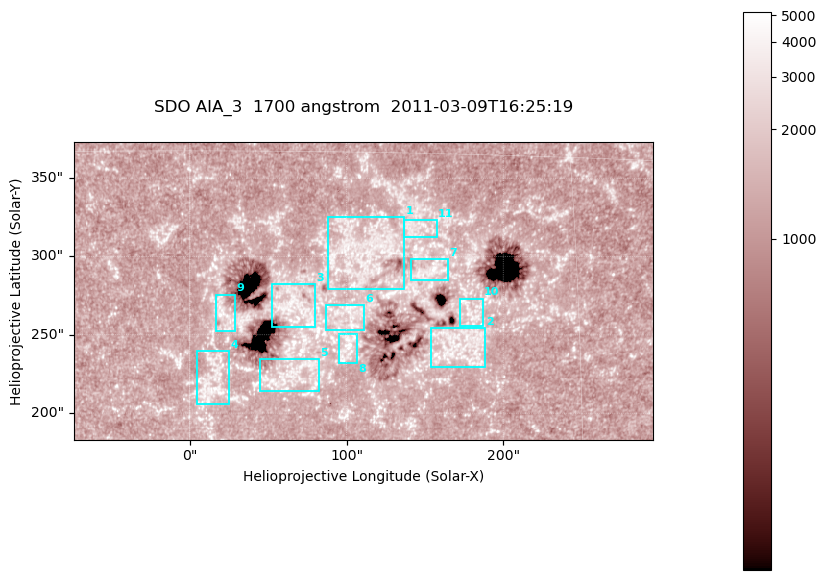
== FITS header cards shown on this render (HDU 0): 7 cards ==
TELESCOP= 'SDO     '           /
INSTRUME= 'AIA_3   '           /
WAVELNTH=                 1700 /
WAVEUNIT= 'angstrom'           /
DATE-OBS= '2011-03-09T16:25:19.712' /
CTYPE1  = 'HPLN-TAN'           /
CTYPE2  = 'HPLT-TAN'           /

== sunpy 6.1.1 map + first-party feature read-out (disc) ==
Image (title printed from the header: SDO AIA_3  1700 angstrom  2011-03-09T16:25:19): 603 x 310 px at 0.613 arcsec/px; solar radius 967 arcsec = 1577 px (partial field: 2.4% of the solar disc is inside the frame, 100% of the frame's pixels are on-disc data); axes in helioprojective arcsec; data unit not stated in the header (colour bar unlabelled)
Pointing: header CRPIX1/2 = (2053.97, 2042.58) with CRVAL1/2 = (0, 0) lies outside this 603 x 310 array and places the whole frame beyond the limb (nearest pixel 1.43 R_sun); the SolarSoft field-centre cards XCEN/YCEN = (110.6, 278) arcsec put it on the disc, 1860 arcsec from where CRPIX/CRVAL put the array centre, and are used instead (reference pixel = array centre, CRVAL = XCEN/YCEN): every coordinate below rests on XCEN/YCEN
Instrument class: DISC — disc imager (sunpy class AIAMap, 1700 A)
Bright regions (active regions / flare kernels): reference = the on-disc median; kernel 5 px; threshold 5 sigma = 1560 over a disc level ~1269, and >= 1.15x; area >= 186 px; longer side >= 4 px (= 2.5 arcsec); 11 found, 11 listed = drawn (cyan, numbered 1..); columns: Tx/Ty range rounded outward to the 2 arcsec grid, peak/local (2 s.f.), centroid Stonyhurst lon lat
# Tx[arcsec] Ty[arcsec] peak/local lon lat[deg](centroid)
1 88..138 278..326 3.3 +7 +11
2 154..188 228..254 4.1 +10 +7
3 52..80 254..282 3.5 +4 +9
4 4..26 204..240 3.4 +1 +6
5 44..82 214..236 3.2 +4 +6
6 86..112 252..270 3.7 +6 +9
7 140..166 284..298 4.2 +9 +10
8 94..108 232..252 4.8 +6 +7
9 16..30 252..276 3.6 +1 +8
10 172..188 256..274 3.2 +11 +9
11 136..158 312..324 2.9 +9 +12